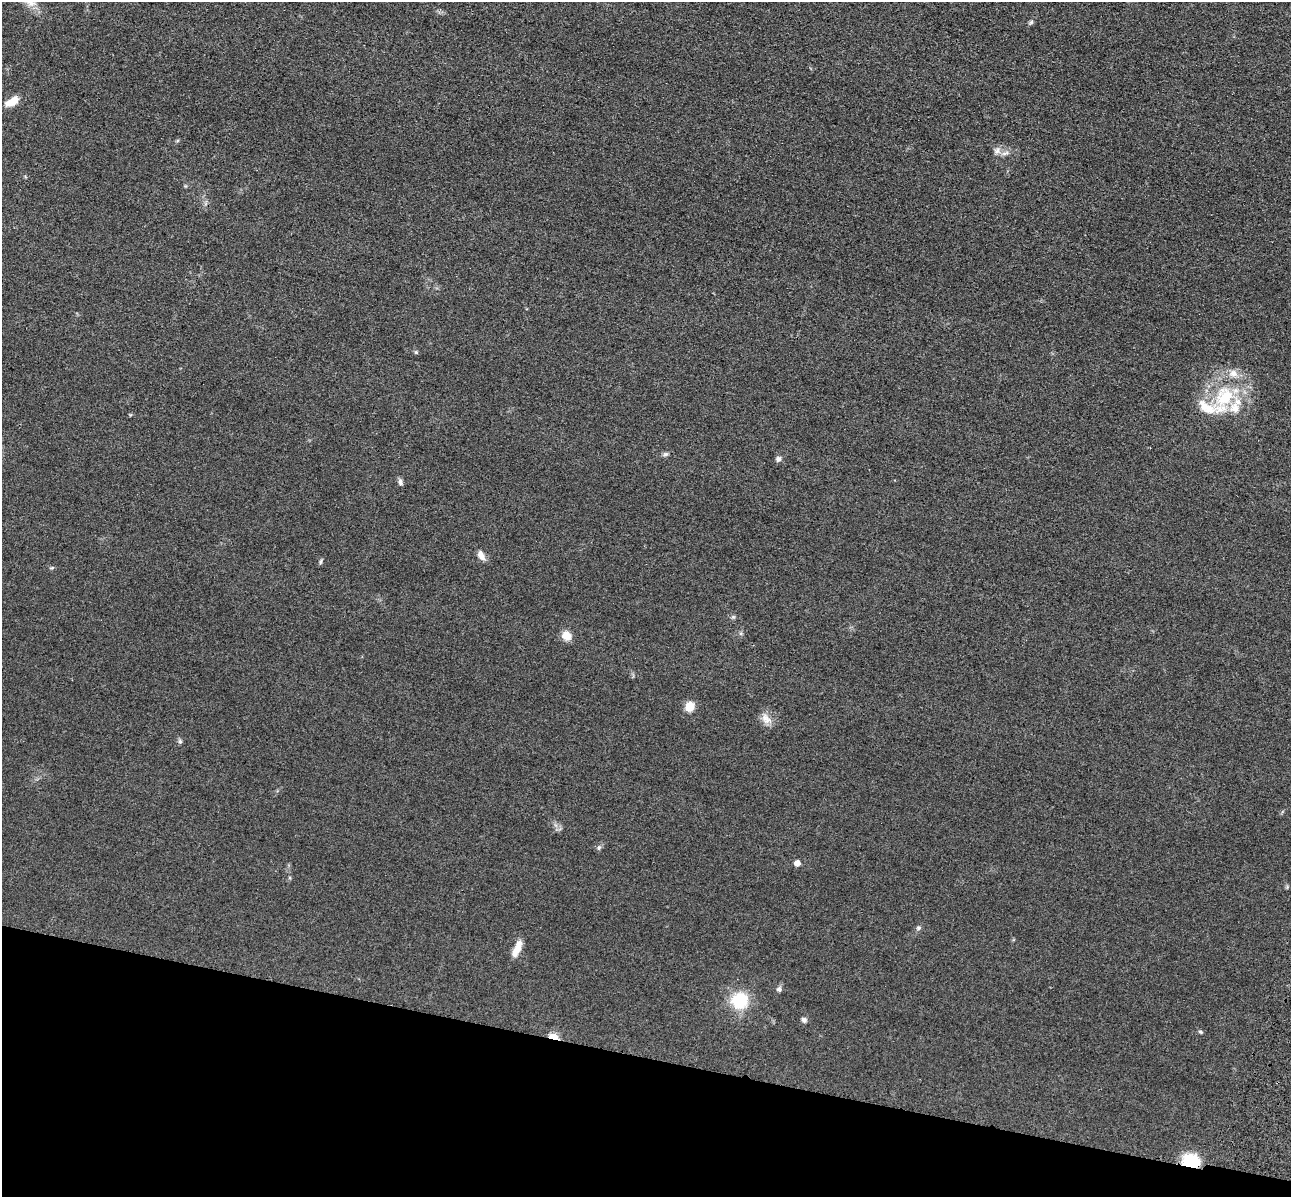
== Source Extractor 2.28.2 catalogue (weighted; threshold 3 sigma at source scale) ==
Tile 15 of 4 x 4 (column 3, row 4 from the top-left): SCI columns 2751-4039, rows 396-1590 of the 5350 x 5365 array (HDU 1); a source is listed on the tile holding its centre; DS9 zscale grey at full resolution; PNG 1293 x 1199 px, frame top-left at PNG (2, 2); no overlay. Shown black and unused: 12% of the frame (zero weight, under 3 of 4 exposures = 9% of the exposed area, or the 3 px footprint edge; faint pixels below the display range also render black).
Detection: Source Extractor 2.28.2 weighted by HDU 2 'WHT'; one run over the whole footprint, this tile lists its part. Background 0.0484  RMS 0.0086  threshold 0.0389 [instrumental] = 3 sigma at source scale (4.5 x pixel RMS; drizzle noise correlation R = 1.50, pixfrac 1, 0.05/0.05 arcsec/px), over >= 5 px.
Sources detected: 31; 4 inside a brighter listed object's ellipse — not listed separately; the other 27 listed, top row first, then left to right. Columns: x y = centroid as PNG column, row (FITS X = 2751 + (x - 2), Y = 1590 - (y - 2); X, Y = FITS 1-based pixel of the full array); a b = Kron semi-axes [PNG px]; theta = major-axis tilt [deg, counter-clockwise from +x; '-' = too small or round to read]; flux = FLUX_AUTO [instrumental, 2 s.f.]
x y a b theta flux
1031 22 7 5 44 1.6
12 101 16 8 30 12
997 151 10 9 - 4.2
416 352 6 5 - 1.2
1224 396 39 27 59 57
665 454 8 5 12 1.9
778 459 7 6 - 2.8
400 482 8 5 -74 2.6
481 555 11 6 -60 6.4
320 562 7 4 83 1.4
52 568 7 4 19 1.2
733 617 6 4 43 1.2
741 633 7 4 -90 1.4
566 636 12 11 - 7.8
690 706 10 9 - 11
766 719 17 11 -45 7.8
180 741 7 5 -86 1.7
599 848 7 5 69 1.8
797 863 5 5 - 7.4
918 928 7 6 - 2
517 949 21 7 66 10
779 989 7 6 - 2.5
740 1001 18 17 - 35
804 1020 7 6 - 2.5
1200 1032 6 4 -21 1.3
554 1037 6 4 -20 32
1191 1161 18 13 -15 33
Overlapping masked pixels (flux is a lower limit): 2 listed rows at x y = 554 1037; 1191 1161